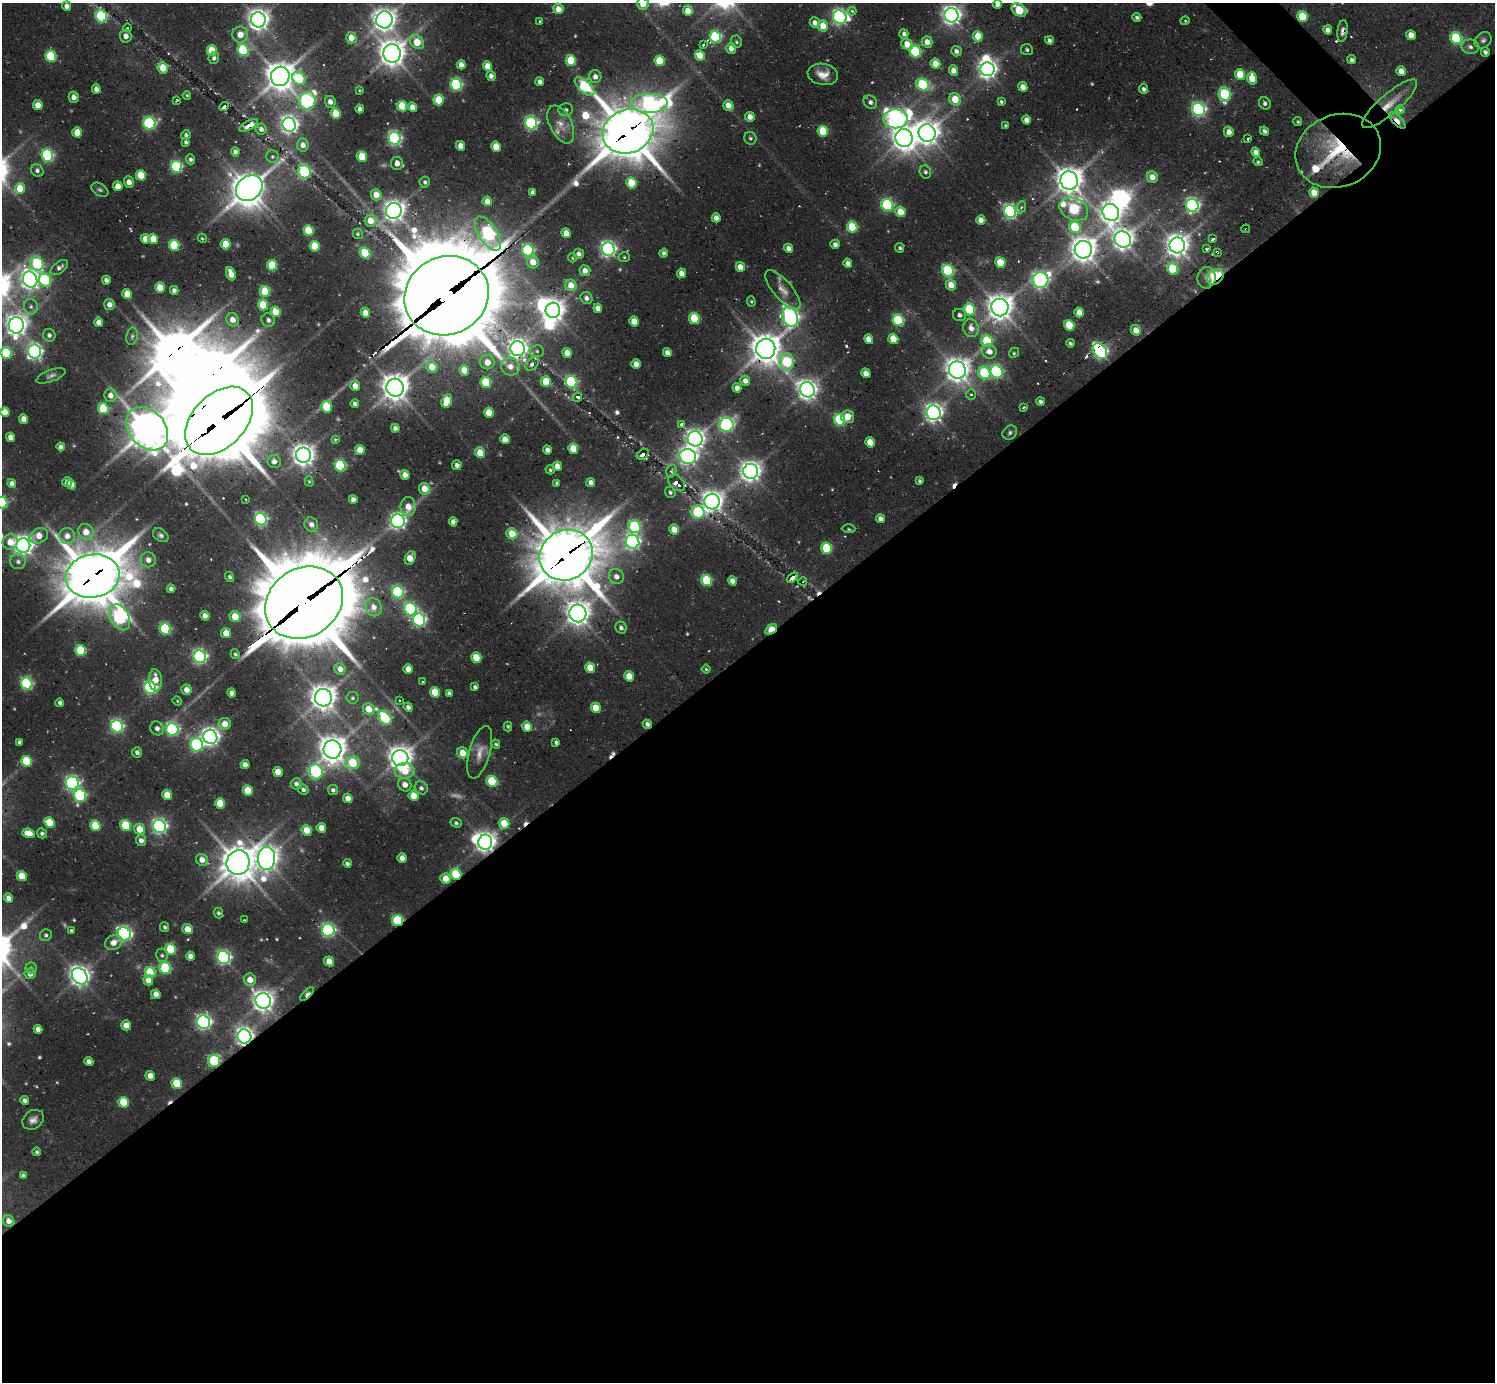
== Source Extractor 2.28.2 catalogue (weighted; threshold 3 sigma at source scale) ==
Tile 15 of 4 x 4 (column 3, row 4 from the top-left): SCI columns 2987-4479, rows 331-1710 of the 6148 x 6134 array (HDU 1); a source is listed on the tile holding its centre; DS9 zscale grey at full resolution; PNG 1497 x 1384 px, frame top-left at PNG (2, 3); each listed source drawn as its Kron ellipse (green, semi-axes under 4 px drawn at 4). Shown black and unused: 54% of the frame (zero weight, under 2 of 3 exposures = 7% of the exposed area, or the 3 px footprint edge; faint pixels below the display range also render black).
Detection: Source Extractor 2.28.2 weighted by HDU 2 'WHT'; one run over the whole footprint, this tile lists its part. Background 0.136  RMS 0.011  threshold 0.0505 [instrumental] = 3 sigma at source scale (4.5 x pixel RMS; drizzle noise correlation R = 1.50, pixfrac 1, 0.05/0.05 arcsec/px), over >= 5 px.
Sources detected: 564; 4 too faint to see at this stretch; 16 inside a brighter object's white glare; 18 cosmic-ray / hot-pixel residue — neither listed nor drawn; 5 inside a brighter listed object's ellipse — not listed separately; of the other 521, all 500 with FLUX_AUTO >= 1.09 (the completeness limit of this list) listed and drawn (21 fainter detections not listed), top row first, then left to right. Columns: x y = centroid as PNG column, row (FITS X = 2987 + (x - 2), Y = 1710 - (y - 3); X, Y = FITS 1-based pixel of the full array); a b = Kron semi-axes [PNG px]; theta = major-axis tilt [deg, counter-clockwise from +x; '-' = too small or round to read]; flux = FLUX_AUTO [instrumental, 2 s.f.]
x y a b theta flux
643 4 6 5 - 15
997 4 4 4 - 4.7
67 6 5 4 - 6.2
558 9 5 5 - 11
1019 10 8 6 -35 53
688 11 5 5 - 14
852 11 4 4 - 2.3
952 15 7 7 - 610
101 16 6 5 - 100
1302 16 5 5 - 40
840 17 7 6 - 360
1137 17 4 4 - 2.4
258 20 7 7 - 870
384 20 8 8 - 1100
540 21 3 3 - 1.2
1185 21 4 4 - 1.3
815 23 5 5 - 6.5
823 26 6 5 - 17
127 28 4 3 - 2.1
1328 30 4 4 - 5.9
1343 31 11 5 83 4.5
240 34 8 8 - 12
904 34 5 4 - 3.7
1411 35 5 4 - 13
126 36 6 6 - 7
978 36 5 5 - 23
715 37 6 5 - 140
351 38 6 5 - 13
1456 38 6 5 - 98
1049 40 4 4 - 3.6
1483 40 9 7 40 3.5
417 42 8 6 -42 27
736 42 6 5 - 2.1
927 42 5 5 - 10
907 44 6 5 - 16
703 45 3 2 - 2.7
1470 47 9 7 -9 4.1
731 48 5 5 - 8.9
212 50 5 5 - 41
243 50 6 5 - 100
1027 50 6 5 - 2.3
956 51 5 5 - 4.5
915 52 6 5 - 98
1485 52 5 4 - 3.3
392 53 9 8 - 1400
700 55 5 4 - 18
51 56 5 5 - 78
214 58 6 5 - 3.6
571 60 5 5 - 43
1352 60 4 4 - 2.5
660 61 5 5 - 40
935 64 5 5 - 16
461 65 5 4 - 7.4
487 66 5 4 - 13
163 68 5 5 - 22
987 69 7 7 - 630
954 70 5 4 - 9.6
1401 71 5 4 - 10
823 74 15 10 -9 12
1240 74 5 5 - 29
280 76 10 9 - 1700
491 76 5 4 - 5.3
595 77 6 6 - 5.9
299 78 7 6 - 56
1252 78 6 5 - 22
540 82 4 4 - 4.7
456 85 6 5 - 150
923 85 6 5 - 100
585 87 12 6 -41 140
1023 87 5 4 - 9.8
96 89 5 4 - 6
1143 89 5 4 - 3.4
359 90 4 3 - 1.1
1225 94 7 6 - 79
187 95 4 4 - 1.5
74 97 5 5 - 7.5
955 99 6 5 - 23
177 100 4 3 - 2.2
439 100 5 5 - 35
307 101 9 8 - 220
330 102 6 5 - 6.1
870 102 7 6 - 3.7
1001 102 4 4 - 1.9
649 103 19 10 0 270
1265 103 6 5 - 3.5
1390 104 35 10 41 23
38 105 5 5 - 14
728 105 5 5 - 11
402 106 5 5 - 39
224 107 5 3 - 5.6
413 107 5 4 - 13
360 109 4 4 - 4.6
1199 109 7 6 - 250
566 110 7 6 - 3.5
1400 110 4 4 - 5.5
336 114 5 5 - 27
750 117 5 4 - 8.7
896 119 12 9 -1 550
1026 120 4 4 - 7.2
1397 120 10 4 -46 15
1298 122 4 4 - 1.5
149 123 6 6 - 170
531 123 6 6 - 210
561 124 20 11 -64 16
249 125 10 4 28 12
289 125 7 6 - 520
1006 126 4 3 - 2.5
261 129 5 5 - 4.2
628 131 26 21 21 5200
823 131 5 5 - 43
1265 131 5 4 - 3.3
77 132 5 5 - 20
1229 132 5 5 - 7.8
927 133 9 8 - 1100
186 135 5 4 - 2.7
394 138 6 6 - 230
750 138 6 6 - 2.5
904 138 9 8 - 1200
1248 139 3 3 - 3
186 142 4 4 - 2.7
303 145 6 6 - 7.3
461 146 5 4 - 12
496 147 5 4 - 21
1338 151 44 36 21 110
235 152 5 4 - 4.1
1256 152 5 4 - 8.4
47 156 6 5 - 170
362 156 5 5 - 34
272 157 6 6 - 2.4
190 159 5 4 - 3.1
1258 162 5 4 - 1.9
397 163 6 6 - 6.6
177 167 6 5 - 130
37 170 7 6 - 3.7
304 172 7 6 - 160
925 172 7 5 -73 2.9
141 175 5 5 - 36
1152 177 6 5 - 10
1069 180 9 8 - 1400
129 182 6 5 - 7.3
425 182 5 5 - 2.5
631 183 5 5 - 37
118 186 5 4 - 14
249 188 14 11 41 1900
20 189 5 5 - 30
100 190 9 6 -31 2.7
532 192 4 4 - 4.3
1314 193 5 4 - 19
376 195 5 5 - 13
487 201 5 4 - 9.8
887 205 6 6 - 140
1192 205 6 6 - 290
1021 207 6 4 66 2.1
1074 209 15 11 -25 110
394 211 8 8 - 790
1010 211 6 6 - 300
900 212 5 5 - 21
1111 212 9 8 - 690
716 218 4 4 - 7.1
981 220 5 4 - 9.3
371 221 6 6 - 18
852 227 5 5 - 54
1075 227 6 5 - 61
1246 229 4 2 - 1.5
308 230 5 5 - 41
566 233 5 4 - 14
358 234 5 5 - 2.1
488 234 19 9 -57 190
202 238 5 2 - 1.5
145 239 5 4 - 13
153 239 5 5 - 21
1123 239 9 7 -48 800
1213 239 3 3 - 6.1
226 244 5 5 - 27
835 244 4 4 - 4.4
174 245 5 5 - 57
1177 245 8 7 - 1000
315 246 5 5 - 37
788 248 5 4 - 6.6
900 248 5 4 - 2.3
608 249 7 6 - 350
1207 249 4 3 - 3.9
528 250 6 5 - 160
1083 250 9 8 - 1300
1217 252 3 3 - 5.4
365 253 6 5 - 51
664 253 4 4 - 3.7
579 254 5 4 - 4.4
624 257 5 5 - 1.6
572 258 4 4 - 1.1
533 262 6 5 - 15
848 263 4 4 - 6.3
1000 263 5 5 - 34
37 264 7 6 - 95
272 265 5 5 - 42
59 267 10 5 37 4.5
740 267 5 4 - 12
1173 269 6 5 - 57
585 271 5 5 - 8.4
948 271 6 5 - 130
682 273 5 4 - 9.2
231 274 7 4 -70 15
1215 277 9 7 40 96
1207 278 11 9 84 21
30 280 8 7 - 610
45 280 7 6 - 83
106 280 4 4 - 5
1040 280 8 7 - 340
571 285 6 5 - 15
951 285 5 5 - 14
160 288 5 4 - 24
174 290 4 4 - 4.4
783 290 24 9 -49 12
265 291 5 5 - 43
127 294 5 5 - 19
446 296 43 39 28 16000
586 298 6 5 - 4.9
751 301 5 4 - 1.5
109 305 5 5 - 7.9
263 305 5 5 - 38
31 307 8 7 - 3.6
1000 307 9 8 - 1300
598 308 5 4 - 8.6
969 309 6 5 - 67
553 310 7 7 - 950
275 312 5 5 - 24
1079 312 5 4 - 12
365 313 5 4 - 13
960 315 6 6 - 4.3
790 317 10 7 -71 370
694 318 6 5 - 45
233 320 7 6 - 10
268 320 7 6 - 4.4
898 320 6 5 - 110
634 321 5 4 - 14
99 322 5 4 - 11
16 325 8 7 - 840
1069 325 5 5 - 42
971 328 9 7 -73 8.9
1136 330 5 5 - 11
49 335 6 6 - 3.9
132 336 9 5 79 3.2
869 339 5 4 - 11
893 339 5 4 - 25
987 341 6 5 - 57
1070 343 4 3 - 2.3
518 349 7 7 - 620
766 349 10 9 - 1900
537 351 7 6 - 3.1
989 351 7 7 - 9.7
1100 351 9 6 -54 300
35 352 7 6 - 330
6 353 6 5 - 68
567 353 5 4 - 12
667 353 5 4 - 6.9
1014 353 5 4 - 1.7
487 362 7 7 - 12
787 362 8 7 - 85
532 364 8 5 45 5.1
636 364 5 4 - 8.8
510 366 9 8 - 9.8
432 367 6 5 - 20
464 370 5 5 - 19
957 370 9 8 - 1100
996 372 6 6 - 160
866 373 5 4 - 10
984 373 6 6 - 73
51 376 15 6 20 4.2
745 381 5 5 - 6.5
486 382 5 5 - 55
546 382 5 5 - 24
571 382 6 5 - 140
355 386 5 5 - 12
395 388 9 8 - 1400
737 388 5 4 - 5.7
807 390 8 7 - 700
971 394 5 5 - 1.8
110 395 7 6 - 9.9
577 397 5 4 - 4.3
447 401 7 5 69 26
1040 401 4 4 - 2.9
355 404 4 4 - 3.5
327 407 6 5 - 45
1023 407 3 3 - 1.6
103 409 5 5 - 61
5 412 5 4 - 15
489 413 5 5 - 23
934 413 7 7 - 580
848 417 6 6 - 15
24 419 5 4 - 11
840 420 6 5 - 100
219 421 40 26 45 9300
681 424 4 3 - 2.9
726 425 7 7 - 200
395 428 4 4 - 3.7
147 429 24 18 -49 2500
1010 433 8 6 36 2.8
11 437 5 4 - 8.7
505 439 5 4 - 10
695 439 7 7 - 640
335 440 4 4 - 1.4
870 442 5 4 - 20
61 447 4 4 - 5.3
573 449 5 5 - 25
360 450 5 4 - 17
547 450 4 4 - 5.6
480 453 5 5 - 21
643 454 6 4 35 6.4
303 455 7 7 - 920
688 456 8 7 - 410
274 461 6 6 - 6.1
457 465 5 4 - 4.4
340 466 6 5 - 110
557 466 5 4 - 13
550 470 5 4 - 1.8
671 471 7 5 76 2.3
751 471 7 7 - 760
405 475 5 4 - 9.5
309 481 5 4 - 1.4
920 481 4 3 - 2
67 482 5 5 - 6.3
591 482 4 4 - 6.9
12 483 4 4 - 5.8
557 483 4 3 - 2.3
677 483 10 6 -42 9.6
71 485 5 4 - 9.2
424 489 6 5 - 19
670 492 6 5 - 2.2
246 499 3 2 - 1.1
353 500 4 4 - 5.9
712 501 8 7 - 790
2 503 6 5 - 110
408 507 9 7 84 14
698 512 7 6 - 83
261 519 6 6 - 180
880 519 5 4 - 5.9
398 521 7 6 - 390
453 522 5 4 - 5.3
311 524 7 6 - 6.5
635 527 6 6 - 120
674 529 5 4 - 16
849 529 7 3 -2 1.5
86 532 8 7 - 15
512 534 6 5 - 24
161 535 8 6 -34 3.3
39 536 10 7 27 16
67 536 8 7 - 9.2
10 542 8 7 - 16
632 542 7 6 - 360
23 545 7 7 - 720
827 548 5 5 - 67
566 555 27 25 30 5800
410 558 7 5 65 19
148 560 8 7 - 7.3
18 561 8 8 - 3.7
93 576 27 21 10 4900
229 577 5 4 - 2.2
616 577 8 7 - 7.3
793 578 6 4 38 9.2
707 580 6 5 - 66
732 581 5 4 - 7.1
803 581 4 3 - 1.1
171 589 4 4 - 4.1
398 592 6 6 - 160
304 603 41 34 32 14000
374 607 9 7 -69 9.6
411 609 7 6 - 170
578 613 9 8 - 1200
205 616 5 4 - 7.4
120 617 14 9 -61 250
235 617 5 5 - 20
419 620 6 6 - 240
621 628 6 5 - 3.5
165 629 6 5 - 100
771 629 6 4 36 41
226 633 5 5 - 17
80 650 5 5 - 57
235 654 5 4 - 2.2
200 657 6 6 - 280
476 658 5 5 - 27
590 668 5 5 - 21
340 669 6 5 - 8.1
408 669 5 4 - 12
706 669 4 4 - 1.5
629 676 5 5 - 17
155 680 11 6 -87 15
422 682 3 3 - 1.5
27 684 6 5 - 150
150 687 6 6 - 200
475 687 4 4 - 2.3
186 690 5 5 - 9.2
435 692 5 5 - 30
232 693 4 4 - 6.3
449 693 4 4 - 3.2
323 698 9 8 - 1300
353 698 6 5 - 2.2
399 700 3 2 - 1.3
177 701 5 4 - 1.2
60 703 4 4 - 3.1
408 707 5 4 - 4.1
596 708 5 5 - 21
369 709 6 5 - 19
385 718 8 5 -49 120
225 724 6 6 - 14
647 724 5 4 - 4.5
117 726 6 6 - 200
508 726 5 4 - 1.5
527 727 5 5 - 14
157 728 7 6 - 5.4
172 729 6 6 - 200
210 737 7 7 - 590
20 742 4 4 - 3.3
556 742 4 3 - 2.6
496 744 4 3 - 1.7
196 745 7 6 - 130
332 749 9 9 - 1500
480 752 27 10 74 13
137 753 5 5 - 3.8
462 753 6 5 - 17
400 758 8 8 - 1100
26 761 5 5 - 58
353 763 7 6 - 50
245 765 4 4 - 6.7
405 771 10 8 1 26
278 772 5 5 - 18
316 772 8 7 - 140
492 781 6 5 - 64
72 783 7 6 - 260
296 784 5 5 - 4.2
405 785 7 6 - 9
421 788 7 6 - 3.3
303 790 5 4 - 3.7
333 790 5 5 - 3.3
248 791 5 5 - 34
80 795 6 6 - 130
167 795 5 5 - 23
414 796 5 5 - 19
348 798 5 4 - 10
220 804 5 5 - 28
49 822 5 5 - 33
456 823 5 4 - 2.2
504 823 5 5 - 25
95 826 5 5 - 40
126 826 6 5 - 57
159 826 7 6 - 330
321 828 5 4 - 12
140 829 6 5 - 20
307 830 5 5 - 20
29 833 6 4 -20 19
42 833 5 5 - 2.7
141 840 5 5 - 5.7
485 842 7 7 - 700
267 858 11 8 90 1000
402 858 5 4 - 8.3
202 860 6 5 - 9.9
238 863 12 11 - 2300
347 863 4 4 - 3.2
456 874 6 5 - 57
22 876 5 5 - 24
446 878 5 5 - 15
9 898 5 4 - 7.7
218 913 5 4 - 2.3
244 920 3 3 - 1.1
397 921 5 5 - 81
165 927 5 4 - 2.2
188 929 5 5 - 15
71 930 3 3 - 1.5
328 930 6 6 - 220
124 934 7 6 - 290
46 935 6 5 - 1.9
113 943 8 7 - 9.1
171 949 6 5 - 59
162 955 7 6 - 2.7
190 956 4 4 - 7.1
224 957 7 6 - 270
329 961 5 4 - 13
31 968 5 5 - 1.8
165 968 6 5 - 84
150 972 5 5 - 42
30 974 5 5 - 6.5
80 976 9 7 -53 730
148 980 5 5 - 12
250 980 6 6 - 14
156 994 5 4 - 9.1
307 994 9 4 45 10
263 1001 8 7 - 850
204 1022 7 6 - 350
126 1025 5 5 - 11
38 1029 4 4 - 6.4
244 1036 7 7 - 540
89 1061 5 4 - 5.3
214 1061 6 6 - 98
150 1076 5 4 - 10
177 1083 5 5 - 44
25 1100 4 4 - 4.1
123 1102 5 5 - 40
33 1120 11 9 37 6.6
37 1152 4 4 - 2.2
23 1175 4 4 - 2.7
9 1221 6 5 - 7.3
Overlapping masked pixels (flux is a lower limit): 24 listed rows (the first 20) at x y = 1343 31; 1390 104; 1397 120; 628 131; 1338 151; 1246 229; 488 234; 1217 252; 1215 277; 446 296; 987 341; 1100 351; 219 421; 566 555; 93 576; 304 603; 771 629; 647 724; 485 842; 456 874
Isophote crosses this tile's border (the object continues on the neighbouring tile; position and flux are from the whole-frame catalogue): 4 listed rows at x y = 643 4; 997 4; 6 353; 2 503